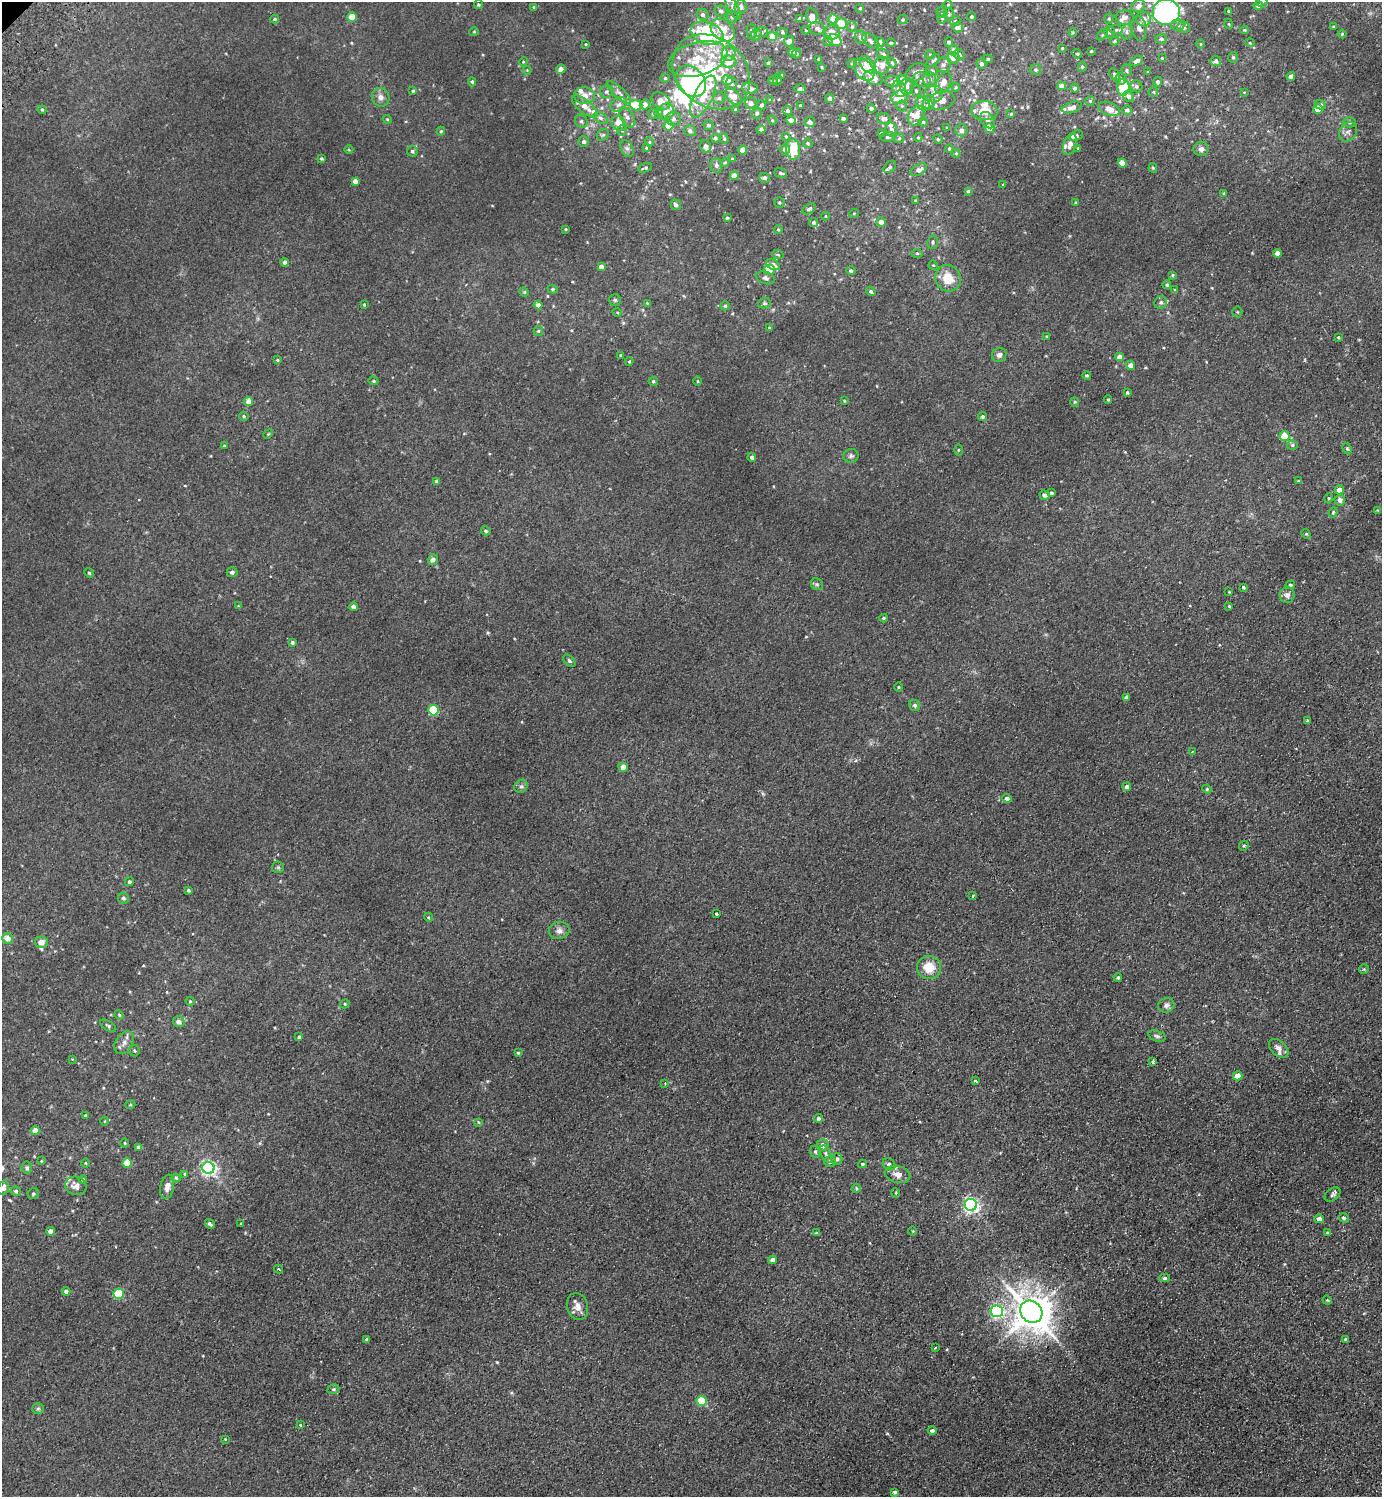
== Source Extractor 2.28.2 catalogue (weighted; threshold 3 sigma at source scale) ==
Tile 6 of 4 x 4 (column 2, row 2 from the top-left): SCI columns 1583-2962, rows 3037-4531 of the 6066 x 6072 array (HDU 1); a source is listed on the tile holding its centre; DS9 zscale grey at full resolution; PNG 1384 x 1499 px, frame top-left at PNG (2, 2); each listed source drawn as its Kron ellipse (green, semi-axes under 4 px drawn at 4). Shown black and unused: <1% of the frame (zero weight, under 2 of 3 exposures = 3% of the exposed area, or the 3 px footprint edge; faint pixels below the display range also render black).
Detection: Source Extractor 2.28.2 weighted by HDU 2 'WHT'; one run over the whole footprint, this tile lists its part. Background 0.0275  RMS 0.011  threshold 0.0484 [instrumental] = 3 sigma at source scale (4.5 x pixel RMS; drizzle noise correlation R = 1.50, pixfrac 1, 0.05/0.05 arcsec/px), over >= 5 px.
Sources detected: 478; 1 inside a brighter object's white glare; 1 cosmic-ray / hot-pixel residue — neither listed nor drawn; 36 inside a brighter listed object's ellipse — not listed separately; the other 440 listed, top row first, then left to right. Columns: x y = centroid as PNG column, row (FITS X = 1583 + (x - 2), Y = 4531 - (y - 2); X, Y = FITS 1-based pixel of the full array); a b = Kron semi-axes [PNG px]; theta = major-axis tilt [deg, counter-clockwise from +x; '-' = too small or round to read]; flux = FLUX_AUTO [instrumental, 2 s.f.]
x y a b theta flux
1262 2 6 5 - 2.4
948 4 5 3 - 0.9
478 5 4 4 - 1.5
1258 5 5 4 - 3.3
1138 6 7 6 - 5.5
534 7 4 4 - 1.4
740 7 7 6 - 3.7
733 8 13 5 -62 3.8
860 8 4 4 - 1.2
721 11 6 5 - 2.8
1228 11 3 3 - 0.83
942 12 6 5 - 3
1166 12 14 13 - 210
702 14 6 5 - 2.7
949 14 6 5 - 1.8
812 16 8 5 -79 7.3
352 17 4 4 - 25
732 17 6 5 - 2.4
972 17 4 4 - 2.5
1125 17 9 7 -4 4.5
942 18 6 4 74 1.8
275 19 4 3 - 1.5
800 19 4 4 - 3.6
833 19 4 4 - 15
1109 19 5 4 - 1.3
1143 19 7 7 - 6
903 20 5 4 - 1.4
955 21 5 4 - 1.4
841 23 6 5 - 16
1229 24 5 3 - 0.86
1178 25 6 5 - 2.5
852 27 5 5 - 1.6
958 27 5 5 - 5.6
1183 27 6 6 - 2.9
1334 27 4 4 - 1.3
817 28 8 6 -20 3.5
1139 28 12 7 -83 5.8
723 30 13 10 -40 17
806 30 4 3 - 0.89
1116 30 7 5 -6 2
1244 30 4 3 - 1.2
752 31 7 5 -90 2.6
474 32 5 4 - 1.2
761 32 6 5 - 2.3
782 32 5 4 - 1.3
832 32 7 7 - 9.7
1073 32 4 3 - 1.3
1109 32 6 5 - 3.3
1127 32 7 5 84 2.8
707 33 17 11 -19 92
1102 34 7 4 47 1.7
1342 34 4 4 - 1.4
756 35 6 5 - 2.3
772 37 4 4 - 13
861 37 6 6 - 5.1
1161 39 6 5 - 2.2
835 40 7 5 -33 16
789 41 5 5 - 4.4
828 41 5 4 - 1.5
871 41 10 5 -41 3.8
1115 41 4 3 - 1.3
879 42 5 4 - 4.4
949 42 5 4 - 2.6
891 43 4 4 - 1.8
1250 43 5 3 - 0.79
586 44 3 3 - 0.83
1201 44 5 3 - 0.86
1062 48 4 3 - 0.91
954 50 5 5 - 5.9
1091 51 3 3 - 1.1
792 52 4 4 - 5.8
729 54 7 7 - 5.5
797 54 5 4 - 1.5
883 54 6 5 - 3
930 54 5 3 - 0.94
1077 54 5 4 - 1.3
959 55 5 5 - 2.5
1233 57 5 4 - 1.6
953 58 6 6 - 7.8
1162 58 3 3 - 0.78
698 59 30 16 16 35
819 59 3 3 - 2.1
988 59 4 4 - 1.6
933 61 8 4 42 2
1137 61 7 4 33 3
1216 61 5 5 - 3.7
523 62 4 3 - 0.96
729 62 8 6 -9 12
768 63 3 3 - 1.4
892 63 5 3 - 1.2
852 64 4 4 - 1.3
981 64 5 5 - 3.4
867 65 10 6 -53 15
882 65 9 7 84 7
943 65 8 7 - 3.4
822 67 3 2 - 0.86
1082 67 5 4 - 1.5
561 69 5 4 - 6.6
527 70 4 4 - 0.83
864 70 12 8 -51 13
1036 70 5 5 - 2
1127 70 6 5 - 1.9
932 71 6 5 - 2.2
711 72 42 34 -41 110
916 72 11 8 31 5.3
1148 72 4 3 - 0.83
1115 74 6 4 -51 1.8
781 75 4 3 - 0.95
1291 76 4 4 - 4.6
665 78 4 4 - 1.6
873 78 9 6 -26 11
777 79 6 4 85 1.5
930 79 7 6 - 4
1121 79 6 5 - 2.9
727 80 5 5 - 11
773 80 4 3 - 1.1
902 80 5 5 - 9.1
922 80 9 7 -23 3.8
691 81 17 13 -47 330
892 81 7 5 0 2.7
472 82 4 4 - 1.5
1158 82 5 4 - 2.1
731 83 6 5 - 2.7
943 83 11 7 63 9.2
907 86 8 6 79 5.6
1062 86 4 4 - 7
1136 86 6 5 - 2.4
956 87 4 4 - 1.1
1123 87 8 6 90 45
750 88 8 6 -6 5.2
1075 88 4 4 - 2.4
800 89 6 3 -10 2.8
899 89 8 6 -73 6.9
413 91 3 3 - 1.3
916 91 6 5 - 2
607 92 7 6 - 2.4
1153 92 5 5 - 1.2
1244 92 4 3 - 0.83
619 93 16 5 -43 4.6
934 94 9 8 - 7.1
584 96 10 8 -3 9
733 96 10 6 -46 12
381 97 10 8 -56 5.3
703 97 23 9 64 22
900 97 9 6 26 16
1129 97 6 5 - 2.8
719 98 6 6 - 2
830 98 4 4 - 2.8
770 100 4 4 - 0.99
942 100 13 9 16 9
661 101 10 7 -39 11
1090 101 5 5 - 1.3
929 102 7 5 73 2.8
751 103 6 6 - 5.5
619 104 9 6 32 3.9
923 104 7 6 - 3.4
636 105 6 5 - 27
645 105 5 5 - 7.9
761 105 5 4 - 2.8
800 105 3 2 - 0.96
1320 105 5 4 - 2.3
585 106 15 6 -38 10
902 106 5 5 - 1.7
1072 107 10 5 18 6
871 108 4 4 - 2.3
1109 109 11 6 -20 8.5
1318 109 4 4 - 17
42 110 4 4 - 1.1
736 110 4 3 - 1.9
984 110 13 9 -3 18
1127 110 5 5 - 3.2
666 111 8 8 - 9.4
788 111 4 4 - 2.1
658 113 5 3 - 1.3
757 113 5 5 - 1.7
653 114 5 4 - 1.6
1011 114 4 3 - 1.1
916 116 10 7 58 12
627 117 11 6 -57 4.6
600 118 8 5 -27 2.6
843 118 3 3 - 2.5
387 119 4 3 - 1
674 119 7 7 - 4.1
884 119 7 5 -9 2.5
772 120 5 3 - 0.99
791 120 4 4 - 4.5
988 120 9 6 -53 4.1
581 121 7 6 - 2.4
810 122 5 5 - 4.3
923 122 4 4 - 1.6
1350 122 6 5 - 1.9
619 123 8 6 -48 11
708 125 5 5 - 2.3
669 126 5 5 - 13
947 127 4 3 - 1.1
989 128 5 4 - 9.6
761 129 4 4 - 2.5
891 130 7 5 -77 4
961 130 6 6 - 4.9
441 131 4 4 - 1.4
622 131 5 5 - 1.6
690 131 6 5 - 3.7
1348 132 10 8 55 4.4
881 133 3 3 - 1.2
603 135 7 5 40 2.2
1076 136 7 5 22 2.3
786 137 4 3 - 1.2
888 137 8 4 6 2.2
918 137 4 4 - 1.1
715 138 4 4 - 2.2
899 138 5 5 - 1.2
724 139 5 4 - 1.5
938 139 5 4 - 1
584 141 5 5 - 2.6
649 142 4 4 - 1.2
808 143 5 4 - 1.8
1070 144 11 6 69 5.3
706 147 7 5 -71 6
627 148 9 6 -62 3.2
646 148 4 4 - 0.92
949 148 4 3 - 1.5
1078 148 3 3 - 1
785 149 5 5 - 5.1
793 149 10 7 -87 22
1201 149 7 7 - 4.6
349 150 4 3 - 1
743 150 4 4 - 9.7
412 151 5 5 - 2.5
956 153 4 4 - 1
321 158 3 3 - 1.3
732 159 4 3 - 1.7
725 162 4 4 - 1.1
1122 163 4 4 - 13
716 165 7 6 - 2.4
890 167 7 5 44 2.7
645 168 7 4 19 1.8
1153 168 5 3 - 1.4
919 170 9 5 29 5.3
781 173 6 4 -16 2.4
734 176 4 4 - 9
764 178 5 5 - 3.5
355 181 4 4 - 5.4
1003 184 3 2 - 0.63
968 191 4 4 - 1.5
1224 193 4 3 - 1.2
915 201 4 3 - 1.1
779 203 5 5 - 1.5
1076 203 3 3 - 1.3
676 205 5 5 - 3.4
809 209 7 4 29 2.3
854 213 5 3 - 0.86
826 216 4 3 - 0.8
727 218 3 3 - 1.6
881 222 5 4 - 6.6
814 223 4 4 - 2.4
566 229 3 2 - 0.9
778 229 4 3 - 1.2
933 242 7 5 81 2.2
917 253 6 4 -1 1.4
1278 253 4 4 - 8
778 255 6 3 -19 1.1
285 262 4 4 - 3.2
773 264 8 5 -29 5.6
933 265 5 4 - 1
601 267 4 4 - 5.6
769 270 5 5 - 14
851 271 4 4 - 2.1
1172 275 4 3 - 1.2
765 278 9 6 -18 3.5
948 278 14 12 -60 20
1167 285 4 4 - 1.8
553 289 5 4 - 1.6
1175 290 4 3 - 1.2
871 291 5 4 - 2.2
524 292 5 4 - 1.4
615 300 6 6 - 1.8
1161 302 6 6 - 2.6
647 303 4 3 - 0.87
764 303 6 5 - 1.7
364 304 3 3 - 1.1
538 305 4 4 - 5.1
725 306 4 4 - 1.8
617 312 5 3 - 1
1237 312 5 5 - 1.3
769 328 3 3 - 1.3
538 331 5 4 - 1.5
1046 336 4 3 - 0.91
1338 337 4 4 - 1
999 355 7 7 - 3.7
621 356 4 4 - 2
1119 357 4 4 - 6.1
277 360 4 3 - 1.1
629 361 4 3 - 1.1
1131 365 4 4 - 6
1087 375 4 3 - 1.4
373 381 5 4 - 1.4
653 381 5 4 - 1.8
698 381 5 3 - 0.92
1127 392 3 3 - 1.6
1108 400 4 4 - 0.98
249 401 4 4 - 10
844 401 4 3 - 1.1
1075 402 4 4 - 1.3
244 416 5 4 - 1.5
982 417 4 4 - 1.7
268 434 5 4 - 1
1285 436 5 5 - 22
1292 445 5 4 - 1.8
224 446 3 3 - 0.94
1347 449 6 4 -62 1.4
958 450 5 3 - 0.99
851 456 7 7 - 2.6
752 457 4 4 - 2.4
437 481 4 4 - 2.6
1298 481 4 2 - 0.65
1339 490 4 4 - 7.7
1051 493 4 4 - 3.4
1045 495 5 4 - 3
1329 498 5 3 - 0.99
1340 500 5 5 - 4.7
1377 510 3 3 - 0.62
1333 512 5 4 - 1.3
486 531 5 4 - 1.8
1306 534 5 4 - 1.1
433 559 5 5 - 4.7
232 572 5 5 - 2.9
89 573 5 4 - 1.3
817 584 6 5 - 1.8
1290 585 5 4 - 1.7
1244 587 4 3 - 1.1
1229 592 3 3 - 0.78
1287 595 8 7 - 4.7
238 606 3 3 - 0.88
1229 606 4 3 - 0.91
354 607 4 4 - 5.5
884 618 4 3 - 1.4
292 642 4 4 - 2.3
569 661 7 4 -44 1.9
898 687 4 3 - 0.92
1126 697 3 3 - 3.1
915 705 6 5 - 2.7
433 710 5 5 - 55
1307 721 3 3 - 1.6
1192 752 4 3 - 0.72
623 767 4 4 - 11
521 786 7 6 - 2.5
1127 787 4 4 - 3
1207 789 5 4 - 1.2
1007 798 5 4 - 4.1
1244 846 5 4 - 1.3
278 867 6 6 - 1.9
129 882 5 4 - 2.2
188 890 4 4 - 1.9
973 896 3 3 - 2.7
123 898 6 5 - 2.7
716 914 3 3 - 1.8
428 917 4 3 - 1
559 930 10 8 12 4.8
7 938 5 5 - 8.1
41 942 6 6 - 7.1
929 967 12 11 - 19
1364 969 5 5 - 1.4
1118 977 4 3 - 1.7
190 1001 4 4 - 1.2
345 1004 5 4 - 1.3
1166 1005 8 7 - 3.7
119 1015 5 4 - 1.2
179 1022 6 5 - 5.3
108 1026 9 4 -32 1.9
1157 1036 9 5 -16 2.6
299 1037 3 3 - 1.7
124 1043 12 8 57 6.3
1279 1048 11 7 -44 5.9
134 1050 6 5 - 1.7
518 1053 3 3 - 1.1
72 1059 3 3 - 0.67
1153 1062 3 3 - 4.7
1238 1076 5 4 - 10
975 1081 3 3 - 1.5
665 1083 3 2 - 0.99
130 1105 5 3 - 1
85 1115 4 3 - 1
818 1118 4 4 - 2.8
105 1121 4 3 - 0.67
478 1122 4 3 - 1.3
35 1130 4 4 - 7.4
125 1143 5 3 - 0.9
823 1145 6 6 - 5.9
139 1147 4 4 - 4.5
815 1152 6 5 - 1.7
826 1154 9 5 -65 2.3
837 1159 5 5 - 3.2
41 1161 4 3 - 0.79
830 1161 6 5 - 3.8
85 1163 4 3 - 0.87
127 1163 5 4 - 24
863 1164 4 3 - 1.5
889 1164 7 5 -41 3.9
27 1168 6 5 - 2.3
208 1168 6 6 - 300
185 1174 4 3 - 1.1
897 1174 13 8 -14 7.5
176 1178 4 4 - 1.4
83 1179 4 3 - 1.5
76 1186 11 9 -18 6.6
167 1187 12 7 79 6.1
3 1188 7 5 73 5.4
856 1188 4 4 - 1.3
16 1191 5 4 - 2.4
896 1193 5 3 - 0.92
33 1194 6 5 - 2
1332 1195 9 6 37 2.4
971 1205 6 6 - 310
1344 1218 5 4 - 2.3
1319 1219 5 4 - 5.5
210 1224 5 3 - 2.4
241 1224 4 4 - 1.1
50 1231 4 4 - 5.2
913 1231 5 3 - 0.87
816 1233 4 3 - 1.1
1327 1233 4 3 - 1.1
773 1260 4 4 - 6.5
279 1269 4 3 - 1.3
1165 1278 5 4 - 1.9
66 1291 4 4 - 3.5
119 1294 5 5 - 65
1327 1300 5 3 - 1
578 1306 14 10 -74 7.9
997 1311 6 6 - 170
1031 1312 12 10 -45 2400
367 1339 4 3 - 2.6
1345 1339 3 3 - 1.2
935 1348 3 2 - 0.75
333 1389 6 4 20 1.5
702 1401 5 5 - 44
38 1409 6 5 - 1.8
300 1425 4 3 - 1.1
932 1431 4 4 - 2.7
225 1439 3 3 - 0.68
895 1492 4 3 - 2
Isophote crosses this tile's border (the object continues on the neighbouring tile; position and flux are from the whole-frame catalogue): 3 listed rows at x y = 1262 2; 1166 12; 3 1188
Unlisted compact peaks at least as high as the median listed source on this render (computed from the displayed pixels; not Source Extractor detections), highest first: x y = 497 1362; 887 1433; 488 633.